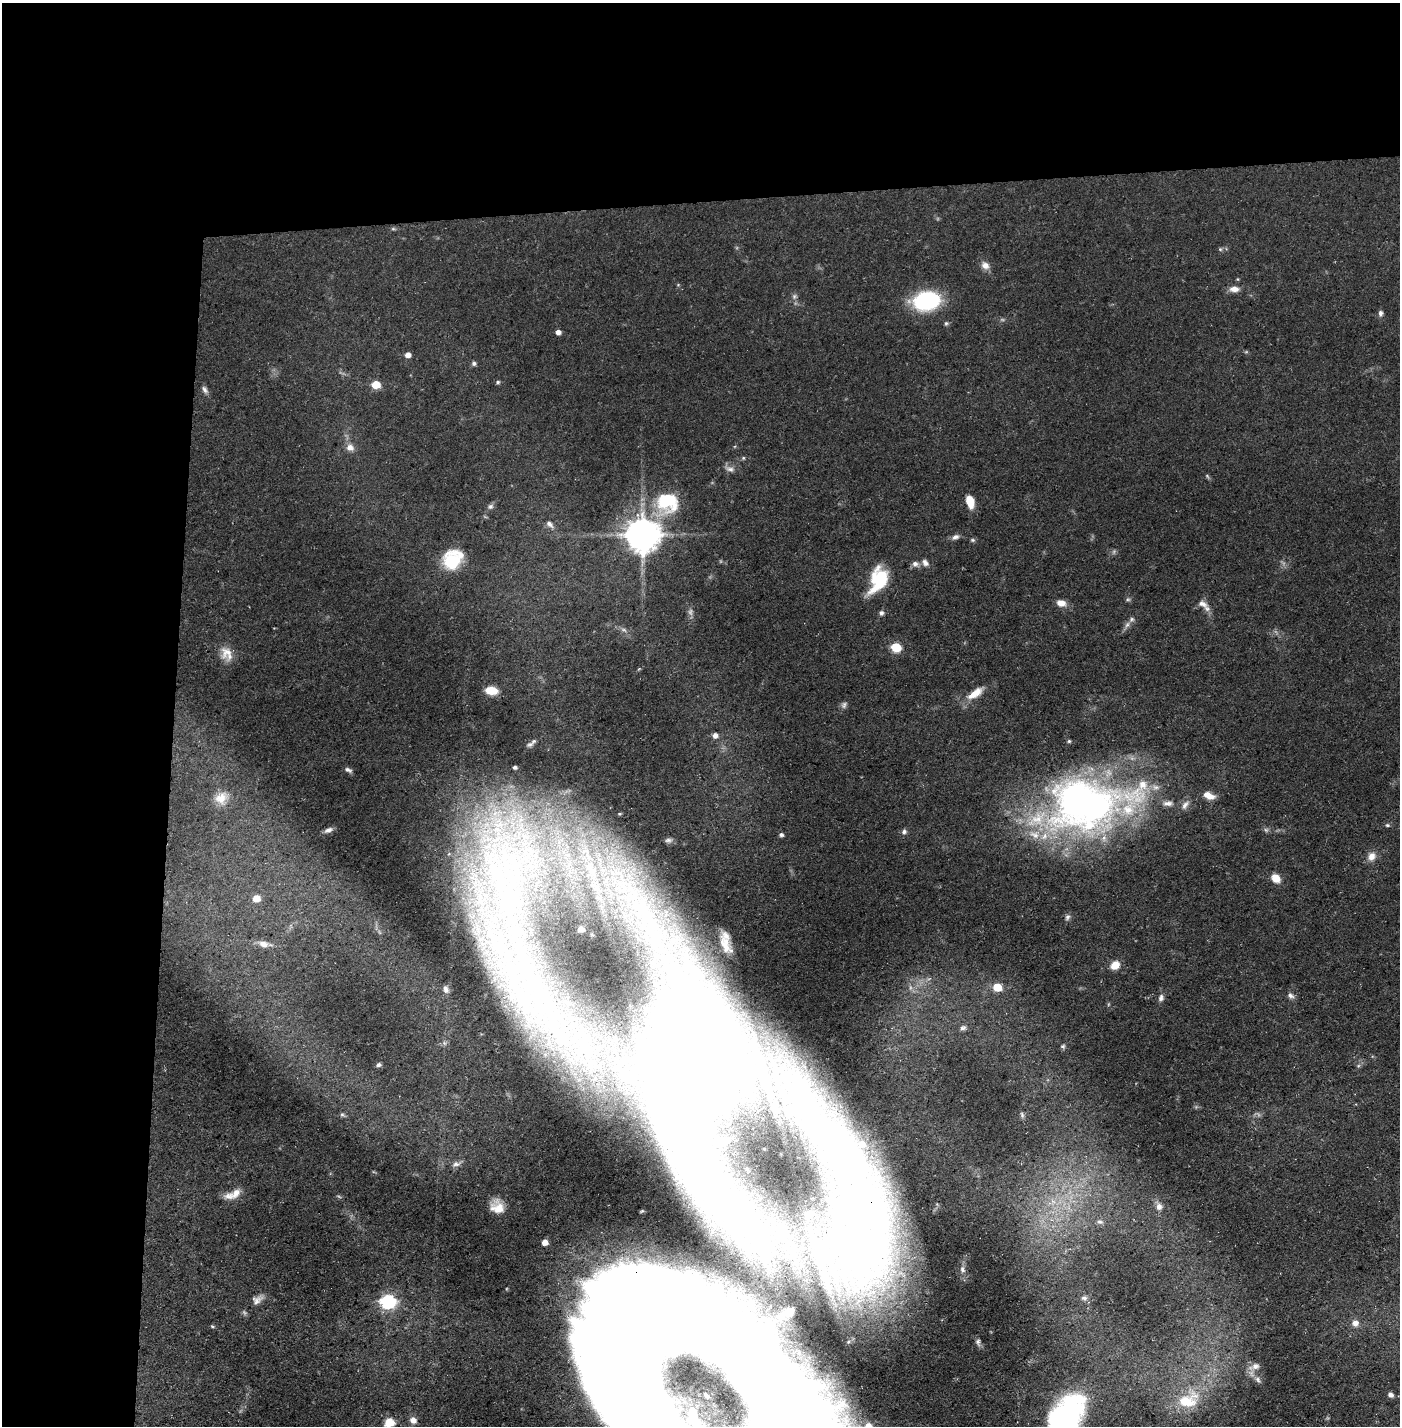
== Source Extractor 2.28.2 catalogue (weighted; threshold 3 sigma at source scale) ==
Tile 1 of 3 x 3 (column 1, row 1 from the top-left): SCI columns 25-1422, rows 2850-4273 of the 4243 x 4273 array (HDU 1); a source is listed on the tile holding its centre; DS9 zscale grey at full resolution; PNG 1402 x 1428 px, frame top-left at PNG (2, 3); no overlay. Shown black and unused: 24% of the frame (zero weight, under 3 of 5 exposures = <1% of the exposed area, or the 3 px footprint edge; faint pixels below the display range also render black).
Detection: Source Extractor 2.28.2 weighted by HDU 2 'WHT'; one run over the whole footprint, this tile lists its part. Background 0.0545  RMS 0.004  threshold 0.0181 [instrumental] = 3 sigma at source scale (4.5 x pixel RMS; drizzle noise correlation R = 1.50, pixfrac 1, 0.05/0.05 arcsec/px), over >= 5 px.
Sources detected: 128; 7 too faint to see at this stretch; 5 inside a brighter object's white glare — not listed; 19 inside a brighter listed object's ellipse — not listed separately; the other 97 listed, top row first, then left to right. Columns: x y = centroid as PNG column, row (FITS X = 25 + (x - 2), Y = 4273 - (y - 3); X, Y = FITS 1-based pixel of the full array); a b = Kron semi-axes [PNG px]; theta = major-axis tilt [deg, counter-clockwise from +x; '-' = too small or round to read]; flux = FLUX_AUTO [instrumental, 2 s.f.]
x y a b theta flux
393 229 6 4 0 0.56
1220 249 5 5 - 0.62
985 265 11 9 -34 2.6
1234 289 12 7 -1 2.9
794 296 8 7 - 1.2
926 301 21 14 9 49
1380 313 8 6 -87 1.2
946 323 6 5 - 0.68
558 332 5 4 - 2.1
408 355 5 4 - 2.8
474 363 6 6 - 0.93
498 382 6 4 16 0.69
376 385 6 5 - 12
205 390 11 6 -61 1.5
350 447 11 9 -45 2.8
743 458 5 5 - 0.5
730 469 14 7 -20 2
1207 476 8 4 -55 0.61
970 501 14 8 -74 6.3
667 502 28 25 37 27
490 506 9 7 28 1.2
550 524 12 6 -42 1.8
642 535 10 10 - 1000
955 537 10 6 24 1.6
972 540 6 5 - 0.67
452 560 21 17 48 19
925 563 10 7 -50 1.9
915 564 8 7 - 1.8
882 578 37 16 62 18
1128 599 6 5 - 0.74
1061 603 12 8 -12 3.2
1202 604 15 8 -29 2.7
881 613 6 5 - 1.1
1127 625 10 5 64 1.6
896 647 6 5 - 22
227 654 20 15 -63 5.8
491 690 10 7 -7 9.1
975 693 26 9 36 6.3
715 735 6 5 - 1.9
1069 741 4 4 - 0.59
530 745 9 6 17 1.1
348 770 10 5 -26 1.2
1209 795 15 8 -22 4.1
221 798 17 14 49 5
1091 805 120 61 15 190
1387 825 7 5 -14 0.74
328 830 10 5 23 1.6
904 832 7 6 - 1.1
781 835 5 4 - 1.1
669 840 10 6 6 1.3
496 851 153 67 -77 180
1372 856 11 9 56 3.5
1276 878 10 8 -41 4.4
256 898 5 5 - 7.1
1067 917 9 6 69 1.2
581 929 4 4 - 1.1
264 944 16 7 -9 3.5
1115 965 10 8 37 4.5
997 987 6 5 - 14
446 989 11 7 -73 1.7
1291 996 10 7 -38 1.5
1161 998 9 7 72 1.4
963 1028 8 6 27 1.2
444 1043 6 5 - 0.88
1063 1046 6 5 - 0.71
687 1062 204 70 -85 390
379 1065 6 5 - 0.87
1358 1066 6 4 45 0.7
342 1115 8 4 -8 0.73
1022 1115 8 5 -80 0.83
456 1164 12 7 10 1.8
236 1193 16 10 53 3.7
1053 1201 8 6 -30 1.9
497 1207 16 13 -52 6.5
1159 1207 9 8 - 2.1
864 1210 181 53 -69 300
809 1214 5 4 - 1.2
1100 1222 9 6 -18 1.2
780 1232 17 8 48 3.3
545 1242 5 5 - 3.3
962 1269 10 7 -84 1.8
1084 1298 9 8 - 1.6
257 1300 17 10 35 3
388 1301 7 6 - 77
627 1303 103 79 49 410
789 1312 6 4 -4 1.4
1355 1323 9 9 - 2.5
212 1326 6 4 -8 0.54
978 1342 11 6 -77 1.3
1255 1366 12 9 13 2.7
1258 1380 10 6 -56 1.6
1390 1395 6 5 - 1.8
1188 1400 34 21 19 19
413 1420 7 7 - 2.7
1065 1420 42 29 62 77
389 1423 13 11 23 5
868 1426 4 3 - 0.89
Overlapping masked pixels (flux is a lower limit): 3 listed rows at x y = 687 1062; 864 1210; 627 1303
Isophote crosses this tile's border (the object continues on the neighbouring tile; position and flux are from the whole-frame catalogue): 3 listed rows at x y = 1065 1420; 389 1423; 868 1426